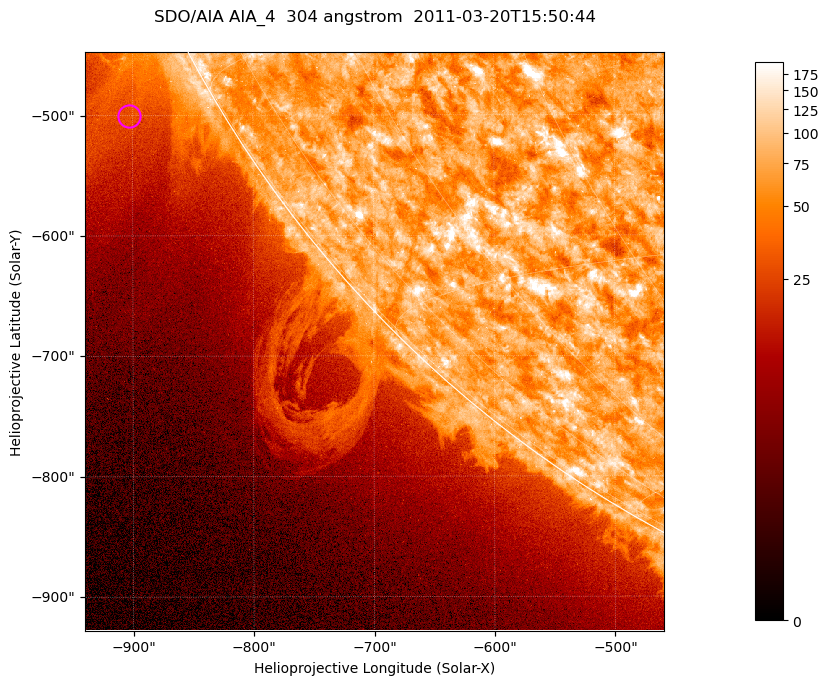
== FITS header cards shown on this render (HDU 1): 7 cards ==
TELESCOP= 'SDO/AIA '           / For AIA: SDO/AIA
INSTRUME= 'AIA_4   '           / For AIA: AIA_ATA1, AIA_ATA2, AIA_ATA3 or AIA_AT
WAVELNTH=                  304 / [angstrom] Wavelength
WAVEUNIT= 'angstrom'           / Wavelength unit: angstrom
DATE-OBS= '2011-03-20T15:50:44.125' / [ISO] Date when observation started; ISO 8
CTYPE1  = 'HPLN-TAN'           / CTYPE1; Typically HPLN
CTYPE2  = 'HPLT-TAN'           / CTYPE2; Typically HPLT

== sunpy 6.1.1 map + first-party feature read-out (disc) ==
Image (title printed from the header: SDO/AIA AIA_4  304 angstrom  2011-03-20T15:50:44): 801 x 801 px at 0.6 arcsec/px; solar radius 964 arcsec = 1606 px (partial field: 3.2% of the solar disc is inside the frame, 41% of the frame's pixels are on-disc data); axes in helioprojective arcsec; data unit not stated in the header (colour bar unlabelled)
Orientation: roll -0.132 deg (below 1 deg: not rotated)
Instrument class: DISC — disc imager (sunpy class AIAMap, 304 A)
Bright regions (active regions / flare kernels): reference = the on-disc median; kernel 7 px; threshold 5 sigma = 112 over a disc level ~72.3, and >= 1.15x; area >= 641 px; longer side >= 10 px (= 6 arcsec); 0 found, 0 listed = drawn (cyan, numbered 1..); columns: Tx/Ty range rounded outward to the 2 arcsec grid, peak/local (2 s.f.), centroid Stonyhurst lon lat
Off-limb structures (1.02-1.3 R_sun): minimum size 320 px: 7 found; the strongest spans PA ~115..125 deg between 1.02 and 1.2 R_sun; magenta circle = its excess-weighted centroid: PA ~120 deg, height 1.07 R_sun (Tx ~-902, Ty ~-500 arcsec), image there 2.2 x the reference